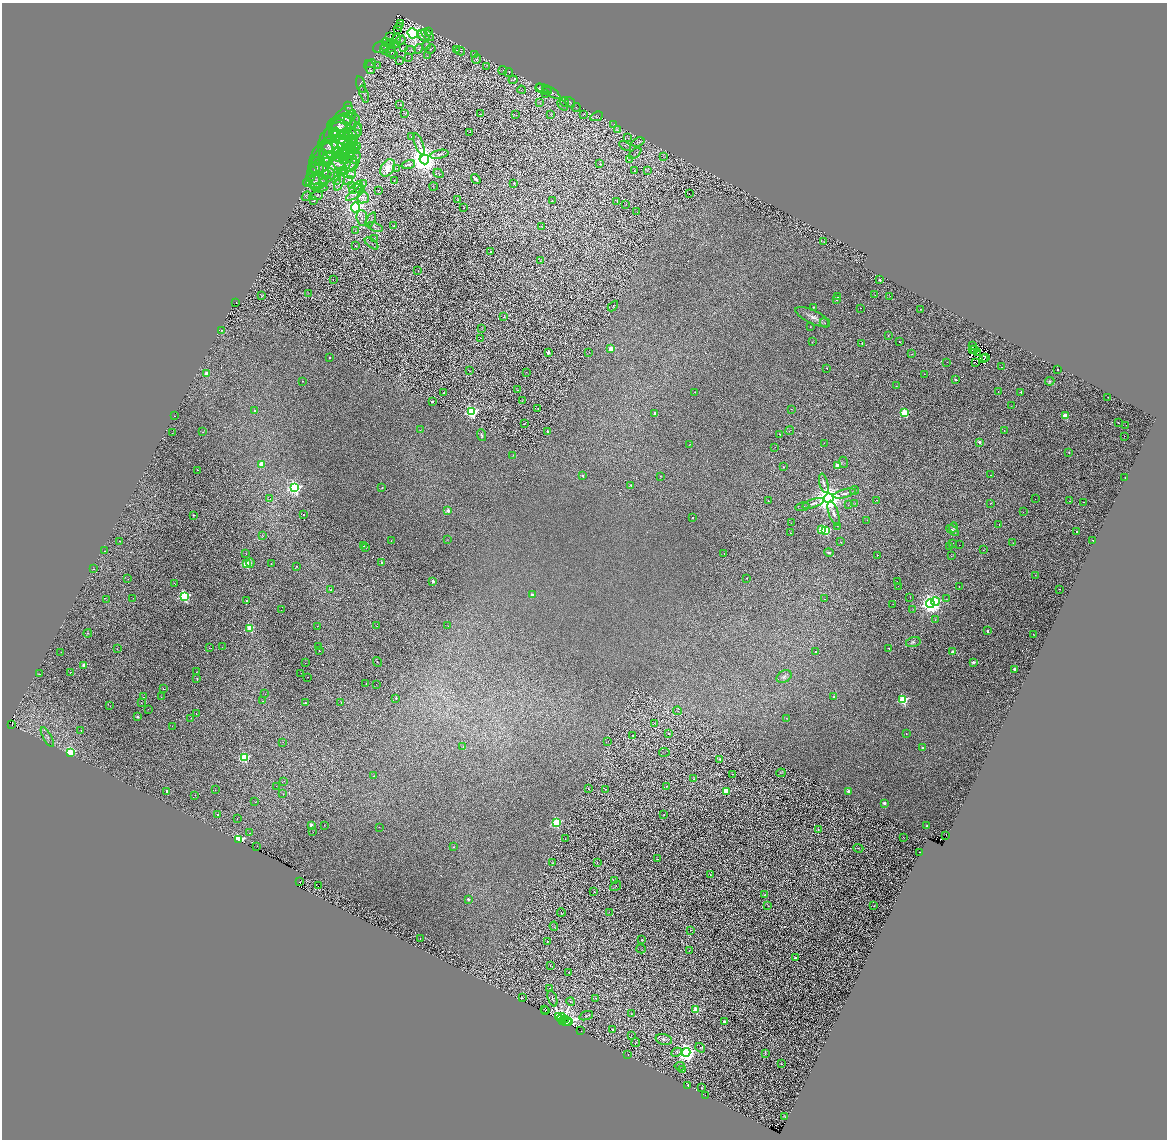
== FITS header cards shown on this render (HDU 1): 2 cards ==
NAXIS1  =                 2329
NAXIS2  =                 2275

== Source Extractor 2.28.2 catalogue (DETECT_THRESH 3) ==
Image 2329 x 2275 px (HDU 1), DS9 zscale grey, zoomed out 1/2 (1 PNG px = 2 x 2 image px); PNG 1169 x 1142 px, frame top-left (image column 1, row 2274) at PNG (2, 3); each listed source drawn as its Kron ellipse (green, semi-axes under 4 px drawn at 4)
Background 0.0871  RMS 0.03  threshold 0.089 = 3 sigma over >= 5 px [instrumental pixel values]
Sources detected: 1020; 288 cannot appear on this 1/2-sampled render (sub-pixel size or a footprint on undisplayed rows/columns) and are neither listed nor drawn; of the other 732, the 500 brightest by FLUX_AUTO listed and drawn (232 fainter detections omitted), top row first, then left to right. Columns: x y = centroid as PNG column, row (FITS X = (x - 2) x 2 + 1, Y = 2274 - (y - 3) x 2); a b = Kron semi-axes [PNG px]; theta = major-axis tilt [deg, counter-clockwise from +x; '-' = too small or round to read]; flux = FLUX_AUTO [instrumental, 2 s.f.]
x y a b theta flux
401 24 2 1 - 2.6
399 26 2 1 - 3.2
398 30 2 1 - 2.6
429 32 2 2 - 3.2
413 33 5 5 - 2500
428 35 8 4 -40 11
424 36 6 4 -46 14
390 37 3 1 - 2.8
397 38 4 3 - 6.3
400 40 5 3 - 7.7
386 42 5 3 - 8.6
391 43 4 2 - 3.3
395 45 2 2 - 2.7
426 46 3 2 - 2.9
380 47 7 5 20 14
385 47 3 2 - 2.5
403 47 3 2 - 3.4
419 49 5 3 - 8.2
430 49 5 2 - 5.2
384 50 5 3 - 7.6
410 50 5 2 - 3.4
456 50 3 2 - 3.1
460 51 5 1 - 3
391 52 5 2 - 3.3
394 55 3 2 - 3.5
474 55 3 2 - 3.7
427 56 3 2 - 3.2
408 58 3 2 - 2.4
477 59 5 3 - 5.8
400 60 4 2 - 3.7
371 64 5 3 - 7.3
378 65 3 2 - 2.6
487 66 3 2 - 3.7
370 67 7 5 -66 13
503 70 4 2 - 3.4
509 73 4 3 - 3.9
513 80 4 2 - 4.7
361 85 9 4 -74 10
539 88 4 3 - 5.1
544 89 8 3 -17 5.7
521 90 4 2 - 2.8
547 91 5 4 - 8.3
551 92 11 3 -35 13
364 94 9 3 -71 8.9
546 94 3 2 - 3.8
564 102 4 2 - 4.1
570 102 6 2 -49 3.8
540 103 4 3 - 4.4
400 105 2 2 - 9.9
563 105 6 2 -49 4.6
348 107 5 1 - 3.1
576 107 4 2 - 3.2
404 113 3 2 - 3.1
480 114 2 1 - 3.6
551 114 3 2 - 2.7
516 115 3 2 - 2.5
583 115 3 2 - 2.8
597 116 7 3 24 4
350 117 8 4 56 17
341 121 17 8 54 31
345 123 15 8 19 47
614 124 4 2 - 2.8
358 127 3 2 - 2.6
338 128 17 9 48 30
344 128 17 11 -15 65
617 130 3 2 - 4.3
343 132 17 10 -42 62
470 132 2 1 - 2.6
334 133 6 2 53 8
349 133 11 4 -1 17
349 135 6 4 -73 15
412 136 2 2 - 27
628 138 3 2 - 2.9
341 139 21 10 -83 90
333 141 20 13 59 69
347 141 8 4 10 17
638 142 7 3 18 7.8
419 144 12 3 -67 17
329 145 9 8 - 18
340 145 16 8 -74 70
347 146 10 4 62 28
354 146 8 3 -65 15
358 146 4 3 - 3.9
625 146 6 2 -30 5.5
352 147 6 2 -76 8.8
331 149 9 8 - 37
347 149 7 3 24 14
340 152 8 4 -14 18
326 153 11 6 73 25
345 153 9 4 -3 21
635 153 7 1 41 4.7
323 154 5 3 - 6
351 154 3 2 - 4
439 154 9 3 13 13
349 157 9 5 -34 26
663 157 3 2 - 3.1
321 158 17 11 68 47
327 158 9 5 42 29
339 159 3 3 - 3.9
424 159 5 5 - 13000
629 160 3 2 - 2.7
329 161 28 16 50 190
343 161 4 3 - 5.6
355 161 10 3 70 16
338 164 11 4 -37 23
408 164 7 2 17 10
600 164 4 2 - 2.6
317 167 9 6 -83 20
348 167 11 4 35 24
388 168 9 6 56 86
396 169 3 1 - 2.6
314 171 7 4 47 13
634 171 3 2 - 2.7
647 171 4 2 - 3.6
327 172 16 5 -29 42
342 172 4 1 - 2.6
338 173 3 2 - 3.8
438 173 5 3 - 5.7
318 174 15 10 81 78
351 174 5 3 - 8.1
327 175 5 4 - 8.6
310 177 5 4 - 10
476 179 5 2 - 15
336 180 3 2 - 3.4
348 180 5 3 - 8.8
394 180 2 1 - 5
315 182 9 5 89 25
317 182 10 6 9 32
308 183 4 2 - 3.9
324 183 3 1 - 2.5
339 183 8 3 64 8.7
364 183 4 2 - 2.5
514 183 2 2 - 9.8
351 186 4 2 - 4.1
434 186 4 2 - 3.2
321 187 7 3 -9 10
359 187 6 4 86 12
355 189 6 4 28 13
378 191 2 1 - 2.7
355 193 11 4 35 23
689 194 2 1 - 2.6
306 196 5 1 - 3.5
316 196 7 2 8 7.3
363 198 6 5 - 17
457 200 2 1 - 4.2
314 201 4 2 - 5.1
552 201 3 1 - 2.4
617 201 2 1 - 3
626 204 2 1 - 2.4
355 207 5 4 - 1100
463 208 2 1 - 3.1
637 212 2 1 - 4.9
362 218 8 5 -84 22
371 220 8 3 62 11
394 226 2 2 - 9.5
375 227 7 2 -21 9.6
542 227 3 2 - 3.9
355 231 4 2 - 2.8
374 239 3 3 - 3.3
823 242 3 2 - 2.5
372 243 8 2 -39 6.3
355 246 2 1 - 2.5
490 252 2 1 - 3.7
540 261 3 2 - 2.4
418 270 3 1 - 2.4
333 280 2 1 - 2.6
880 280 2 2 - 19
308 293 3 2 - 2.6
875 295 2 1 - 120
262 296 4 2 - 3.3
838 296 2 2 - 15
890 296 2 1 - 5.7
837 300 2 2 - 15
236 302 3 1 - 210
613 306 6 3 45 5.2
813 307 3 3 - 3.9
861 308 2 1 - 11
920 309 2 1 - 4
504 316 3 2 - 2.7
813 317 19 6 -25 48
824 323 5 2 - 5.9
810 327 2 2 - 5.7
482 328 4 2 - 2.4
221 330 2 2 - 4.1
888 335 3 3 - 3.7
480 338 2 1 - 2.6
812 342 3 2 - 3.8
899 342 2 1 - 150
862 343 2 1 - 14
973 345 3 1 - 3.5
611 349 3 3 - 150
974 349 2 1 - 2.8
973 350 3 1 - 3.3
548 352 2 2 - 49
589 352 2 2 - 2.4
977 352 2 1 - 3.9
912 354 2 1 - 6.2
329 357 2 2 - 14
985 357 2 1 - 3.1
983 359 3 2 - 4.6
947 362 2 1 - 6.6
976 363 2 1 - 5.5
1002 367 2 2 - 33
827 368 2 1 - 52
1057 370 2 2 - 100
469 371 3 2 - 3.2
526 372 2 2 - 9.2
206 373 2 2 - 55
925 374 3 2 - 2.9
956 380 2 2 - 17
302 381 2 2 - 3.8
1050 381 4 4 - 8
896 386 2 1 - 7
518 390 2 2 - 3.7
998 391 2 1 - 13
695 392 2 2 - 2.7
1021 392 2 2 - 13
444 393 3 3 - 5
1108 397 2 2 - 43
523 400 3 2 - 3.3
432 402 2 2 - 20
1011 406 3 2 - 2.4
538 408 2 1 - 2.6
791 409 2 2 - 3.1
254 410 2 2 - 9.3
472 412 4 4 - 1300
655 413 2 2 - 14
905 413 3 3 - 360
174 416 2 1 - 13
1066 416 3 2 - 180
1118 423 2 1 - 15
524 424 2 1 - 2.8
1126 425 2 1 - 4.5
420 430 3 2 - 2.9
1004 430 2 1 - 7.3
790 431 4 2 - 3.3
203 432 2 1 - 2.4
548 432 2 2 - 51
172 433 2 1 - 11
779 434 2 2 - 4.2
482 435 6 4 -69 9.3
1124 436 2 1 - 30
979 442 2 2 - 50
824 443 2 1 - 8.7
690 445 2 1 - 2.7
775 447 2 1 - 13
1069 452 2 2 - 4.3
513 455 4 2 - 2.9
843 462 5 4 - 6.7
261 464 3 2 - 140
838 465 3 2 - 130
784 467 2 2 - 4.3
198 470 2 1 - 34
991 475 2 1 - 6.3
582 476 2 2 - 15
661 476 2 2 - 2.8
1125 477 2 1 - 27
824 483 10 3 -75 19
631 485 2 2 - 13
294 488 4 4 - 1500
382 488 2 2 - 8.4
855 490 4 3 - 4.8
845 493 11 3 15 20
829 498 5 4 - 14000
269 499 4 2 - 4.4
1035 499 2 1 - 25
876 500 2 2 - 6.5
768 501 2 2 - 5.1
1070 501 2 2 - 38
1084 502 2 2 - 17
813 503 11 3 18 22
991 503 2 1 - 7.1
855 504 3 3 - 6.6
848 505 2 1 - 2.7
802 507 7 3 12 6.8
448 510 2 2 - 64
1023 512 2 1 - 3.5
834 513 13 5 -72 31
303 514 2 1 - 77
193 515 2 2 - 9.8
693 518 2 2 - 6.4
867 520 2 2 - 3
791 523 2 1 - 3.8
999 525 2 1 - 15
838 526 3 2 - 2.7
953 527 5 4 - 7.1
821 529 3 2 - 170
953 530 7 3 -36 14
825 531 3 3 - 460
1076 531 2 2 - 30
790 533 2 1 - 30
263 536 2 2 - 5.5
448 540 3 2 - 2.8
1092 540 2 1 - 4.5
119 541 2 2 - 2.7
391 541 2 2 - 2.8
841 542 2 1 - 100
952 543 2 1 - 19
1013 543 2 2 - 7.7
959 545 2 1 - 17
364 546 2 2 - 3.1
949 546 2 1 - 3.2
366 547 2 2 - 8.4
983 550 2 1 - 11
105 551 2 1 - 8.6
829 553 5 3 - 13
246 554 2 1 - 15
724 554 2 1 - 20
877 555 2 2 - 17
951 556 2 1 - 25
250 563 4 3 - 17
271 563 2 1 - 140
382 563 2 2 - 23
246 564 3 3 - 400
296 566 2 1 - 15
93 569 2 1 - 28
1035 575 2 1 - 15
747 578 2 2 - 55
128 579 2 1 - 11
433 581 2 2 - 57
897 582 2 1 - 23
174 583 2 1 - 3.2
898 586 2 1 - 7.3
959 587 2 1 - 11
1059 589 2 1 - 20
331 590 2 2 - 16
532 595 2 2 - 37
184 596 4 3 - 1000
910 597 2 1 - 4.6
133 598 2 1 - 12
106 599 3 1 - 2.8
824 599 2 1 - 21
946 599 3 2 - 2.4
246 601 2 2 - 6.4
935 602 4 3 - 470
893 604 2 1 - 11
930 604 4 4 - 4700
913 609 3 2 - 2.9
281 610 2 1 - 4.9
935 620 3 2 - 3.7
317 626 2 2 - 4.5
377 626 2 1 - 27
448 626 2 1 - 2.9
250 628 3 3 - 320
987 631 2 2 - 32
88 633 4 4 - 7.4
1033 634 2 1 - 3.6
913 642 7 5 14 13
222 647 2 1 - 3.1
318 647 2 1 - 10
209 648 2 2 - 7.6
889 648 2 2 - 36
117 649 2 1 - 8.1
319 651 2 1 - 78
61 652 2 1 - 7.1
815 652 2 2 - 140
953 652 2 2 - 59
377 662 5 2 - 3.7
973 662 2 2 - 35
305 663 2 1 - 10
84 665 2 2 - 100
1014 669 2 2 - 33
196 672 2 1 - 20
70 673 2 1 - 30
301 673 2 1 - 2.6
39 674 2 1 - 4.9
307 677 2 1 - 17
784 677 8 6 32 18
197 679 2 2 - 5.3
366 684 2 2 - 3.5
376 684 2 1 - 2.7
163 689 2 1 - 99
265 694 2 1 - 9
143 697 2 1 - 30
161 697 2 1 - 12
834 697 2 2 - 14
396 698 2 2 - 8.2
903 700 3 3 - 730
262 701 2 1 - 40
141 703 2 1 - 27
305 703 2 2 - 24
341 703 2 1 - 7.6
110 706 2 1 - 3.1
148 709 2 1 - 3
677 711 4 1 - 2.8
196 714 2 1 - 20
138 717 2 2 - 16
191 718 2 1 - 5.9
786 719 3 3 - 3.3
655 723 4 2 - 3.1
11 724 2 1 - 11
172 726 2 1 - 11
81 730 2 2 - 7
669 733 3 2 - 11
906 734 2 2 - 3.5
632 735 2 1 - 2.8
47 737 11 4 -60 21
283 742 2 1 - 11
608 742 2 1 - 3.7
463 747 3 2 - 2.6
923 748 2 2 - 21
70 752 3 3 - 670
664 752 5 1 - 2.6
244 757 3 3 - 580
720 759 3 3 - 8
781 773 5 2 - 3.8
733 774 2 2 - 2.5
373 776 3 3 - 6.1
693 779 2 2 - 3
283 781 2 1 - 6
276 786 2 1 - 9.5
666 786 2 1 - 2.4
588 789 3 2 - 2.9
606 789 2 1 - 4.9
215 790 2 1 - 8.5
167 791 3 2 - 84
726 791 3 3 - 220
848 791 2 2 - 47
283 794 2 1 - 26
195 795 2 2 - 19
255 802 2 1 - 5.8
884 803 2 2 - 49
218 815 2 2 - 34
664 815 2 2 - 2.8
237 819 2 1 - 39
556 822 3 3 - 730
311 825 2 2 - 48
324 825 2 1 - 13
927 826 2 2 - 8.5
379 827 2 1 - 6.4
818 830 3 3 - 6.1
313 832 2 1 - 5.3
250 833 2 2 - 37
945 836 3 1 - 17
904 837 4 2 - 3.3
565 839 2 1 - 3
238 840 4 3 - 1200
257 846 2 1 - 19
453 847 3 3 - 5.5
858 848 5 3 - 5.7
920 852 2 1 - 6.6
658 859 2 1 - 3.4
552 862 2 1 - 2.6
597 862 2 2 - 3
710 875 2 1 - 2.6
614 881 2 2 - 43
299 882 2 1 - 4.8
318 886 2 1 - 6.7
615 886 6 2 36 3.4
594 892 3 2 - 3.4
764 895 3 2 - 2.8
468 899 2 2 - 23
768 905 3 2 - 2.7
874 906 2 1 - 5
609 912 2 1 - 9.3
561 913 4 2 - 2.9
554 926 4 2 - 3.5
691 930 4 2 - 3.5
420 939 2 1 - 3.4
642 940 2 2 - 3
548 941 3 2 - 3.7
641 949 5 2 - 3.1
689 951 2 1 - 2.4
795 958 2 2 - 20
550 965 3 2 - 2.5
569 972 2 2 - 3.2
550 988 4 2 - 4.3
522 998 2 2 - 3.4
595 998 4 3 - 5.6
552 999 8 4 -70 12
571 1002 4 4 - 6.7
544 1009 2 1 - 2.4
696 1010 3 3 - 350
545 1011 2 1 - 7.3
631 1013 3 2 - 2.6
559 1016 2 1 - 400
586 1016 7 3 20 8.4
562 1018 5 2 - 32
565 1020 2 2 - 210
563 1021 2 1 - 340
566 1022 5 4 - 250
568 1022 4 2 - 130
724 1022 2 2 - 45
612 1029 2 2 - 3.1
581 1031 3 2 - 25
631 1035 4 2 - 3.2
664 1039 8 5 -15 20
636 1042 4 2 - 3.8
700 1048 5 3 - 5
677 1052 5 4 - 7.9
686 1052 4 4 - 4200
765 1054 3 2 - 2.7
628 1055 2 1 - 22
781 1064 2 2 - 3.6
680 1066 5 3 - 5.6
682 1070 3 3 - 4.7
688 1086 2 2 - 19
701 1088 2 2 - 3.8
706 1095 3 1 - 2.8
785 1117 4 2 - 3.4
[232 fainter detections neither listed nor drawn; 288 sub-pixel or undisplayed-footprint detections neither listed nor drawn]